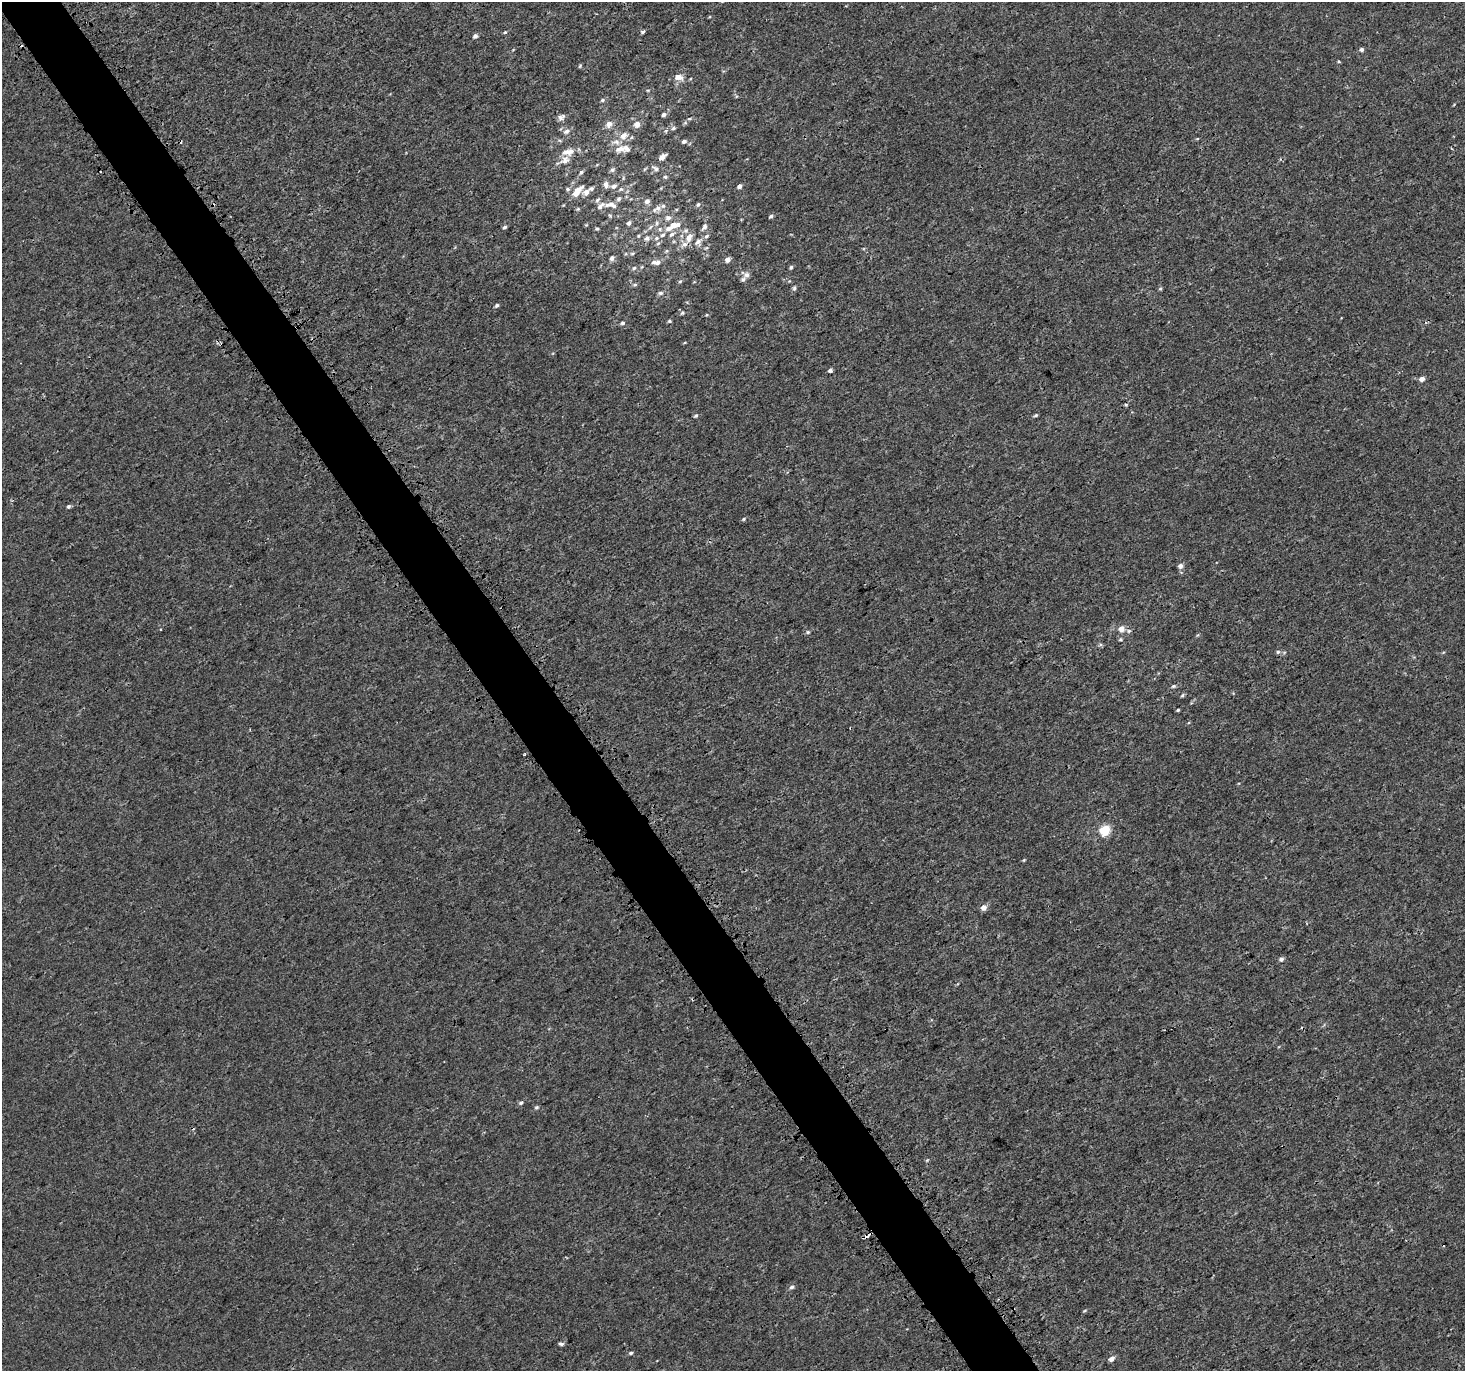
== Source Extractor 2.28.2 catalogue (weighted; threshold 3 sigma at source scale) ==
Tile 11 of 4 x 4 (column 3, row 3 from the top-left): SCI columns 3082-4544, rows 1606-2974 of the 6079 x 5979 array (HDU 1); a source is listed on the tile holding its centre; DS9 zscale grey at full resolution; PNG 1467 x 1373 px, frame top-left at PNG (2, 2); no overlay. Shown black and unused: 5% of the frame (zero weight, under 3 of 4 exposures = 5% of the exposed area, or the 3 px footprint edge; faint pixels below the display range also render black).
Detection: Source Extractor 2.28.2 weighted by HDU 2 'WHT'; one run over the whole footprint, this tile lists its part. Background 3.67e-04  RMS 0.0013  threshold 0.00591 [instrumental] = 3 sigma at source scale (4.5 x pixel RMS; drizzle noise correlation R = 1.50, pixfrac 1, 0.0396/0.0396 arcsec/px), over >= 5 px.
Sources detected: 127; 4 cosmic-ray / hot-pixel residue — not listed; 15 inside a brighter listed object's ellipse — not listed separately; the other 108 listed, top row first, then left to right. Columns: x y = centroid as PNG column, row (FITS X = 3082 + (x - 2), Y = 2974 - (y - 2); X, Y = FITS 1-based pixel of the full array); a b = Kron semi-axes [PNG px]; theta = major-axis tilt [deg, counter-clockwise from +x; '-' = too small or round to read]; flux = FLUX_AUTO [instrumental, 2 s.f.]
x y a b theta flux
505 32 5 4 - 0.17
643 32 6 4 26 0.22
475 36 5 5 - 0.37
1362 50 5 5 - 0.35
1339 61 5 3 - 0.13
580 66 6 3 54 0.13
678 77 12 8 -7 0.99
736 96 5 3 - 0.14
602 100 6 4 19 0.23
664 114 5 5 - 0.34
561 117 10 7 30 0.46
689 119 5 3 - 0.15
685 123 6 4 19 0.19
609 124 8 7 - 0.78
637 124 7 7 - 0.84
673 128 6 5 - 0.27
567 131 10 7 29 0.54
623 136 10 8 46 0.99
1197 139 5 3 - 0.12
684 141 6 5 - 0.38
620 149 16 10 15 1.2
567 152 14 9 18 1
662 157 8 5 38 0.79
655 168 11 5 -36 0.39
645 169 6 4 70 0.15
612 170 6 6 - 0.31
581 172 6 5 - 0.23
665 177 6 5 - 0.22
606 184 9 6 -79 0.5
614 186 8 6 25 0.47
739 186 4 4 - 0.42
568 189 6 5 - 0.23
621 189 6 5 - 0.26
578 190 12 7 40 1.3
586 192 6 5 - 0.9
618 199 6 5 - 0.3
597 200 8 5 48 0.28
647 201 5 5 - 0.61
698 204 5 4 - 0.24
213 205 3 3 - 0.42
613 205 12 7 -26 0.63
600 206 13 7 37 0.65
663 206 7 6 - 0.32
578 209 5 4 - 0.16
654 210 10 5 44 0.42
610 216 5 4 - 0.16
771 216 5 4 - 0.25
668 218 7 6 - 0.5
629 223 6 5 - 0.35
657 223 6 4 89 0.22
673 225 8 6 46 0.96
505 227 5 4 - 0.23
704 227 11 6 56 0.41
597 229 4 4 - 0.17
660 229 5 5 - 0.25
672 234 8 5 38 0.4
663 235 8 5 36 0.37
638 236 5 4 - 0.15
689 237 11 7 62 0.9
647 238 7 6 - 0.45
698 242 11 9 42 0.81
658 243 6 5 - 0.22
706 248 6 3 18 0.16
632 253 7 4 8 0.19
612 258 6 5 - 0.41
727 259 5 4 - 0.78
657 262 11 6 3 0.76
791 267 5 4 - 0.24
634 268 5 5 - 0.21
747 275 9 7 31 0.54
680 281 6 4 60 0.2
635 285 6 4 20 0.19
794 288 7 5 78 0.26
1160 289 5 4 - 0.18
661 293 7 5 0 0.31
497 305 6 4 44 0.23
682 313 6 4 60 0.21
669 321 5 4 - 0.16
622 323 5 5 - 0.25
830 371 5 4 - 0.36
1422 379 5 5 - 0.64
1036 415 5 4 - 0.18
696 416 6 4 46 0.21
68 506 6 5 - 0.2
744 519 5 4 - 0.17
1181 566 6 6 - 0.49
1121 629 8 7 - 0.81
1129 631 6 5 - 0.25
808 632 6 5 - 0.2
1121 639 6 4 1 0.17
1278 652 6 5 - 0.25
1173 686 6 5 - 0.19
1182 695 5 4 - 0.18
1178 710 4 3 - 0.15
524 754 3 2 - 0.18
1105 830 5 5 - 9.3
1024 860 4 4 - 0.12
984 907 6 5 - 0.85
1281 959 6 5 - 0.37
521 1103 6 4 23 0.2
536 1107 5 5 - 0.22
927 1160 5 4 - 0.14
866 1236 7 3 32 1
792 1287 7 5 19 0.33
1085 1310 5 3 - 0.13
561 1344 7 4 -8 0.27
631 1353 5 4 - 0.21
1111 1359 7 5 29 0.57
Overlapping masked pixels (flux is a lower limit): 2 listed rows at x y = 213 205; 866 1236